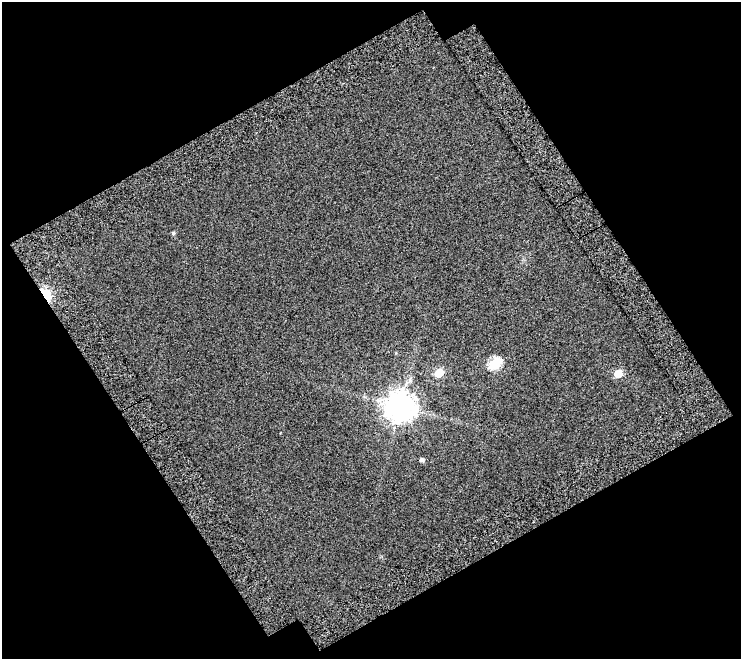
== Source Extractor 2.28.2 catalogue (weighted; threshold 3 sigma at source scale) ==
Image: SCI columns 48-786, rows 83-739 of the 832 x 823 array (HDU 1 of 3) = the unmasked area's bounding box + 8 px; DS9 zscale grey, full resolution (1 PNG px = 1 image px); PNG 743 x 661 px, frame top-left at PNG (2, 2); no overlay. Shown black and unused: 47% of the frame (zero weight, under 4 of 8 exposures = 22% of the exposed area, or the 3 px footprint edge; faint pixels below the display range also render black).
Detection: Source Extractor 2.28.2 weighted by HDU 2 'WHT'. Background 0.017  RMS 0.0065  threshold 0.0265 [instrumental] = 3 sigma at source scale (4.09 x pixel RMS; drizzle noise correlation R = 1.36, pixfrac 0.8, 0.0396/0.0396 arcsec/px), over >= 5 px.
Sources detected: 7; all 7 listed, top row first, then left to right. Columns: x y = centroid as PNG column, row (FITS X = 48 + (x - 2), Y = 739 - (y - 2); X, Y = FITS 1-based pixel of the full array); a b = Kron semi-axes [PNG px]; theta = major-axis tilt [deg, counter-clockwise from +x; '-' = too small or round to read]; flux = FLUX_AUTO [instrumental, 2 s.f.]
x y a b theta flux
173 233 5 4 - 1
46 294 11 7 -59 22
494 364 6 6 - 51
439 373 6 5 - 20
618 374 6 5 - 13
400 406 9 9 - 840
422 460 4 4 - 1.5
Overlapping masked pixels (flux is a lower limit): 1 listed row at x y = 46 294